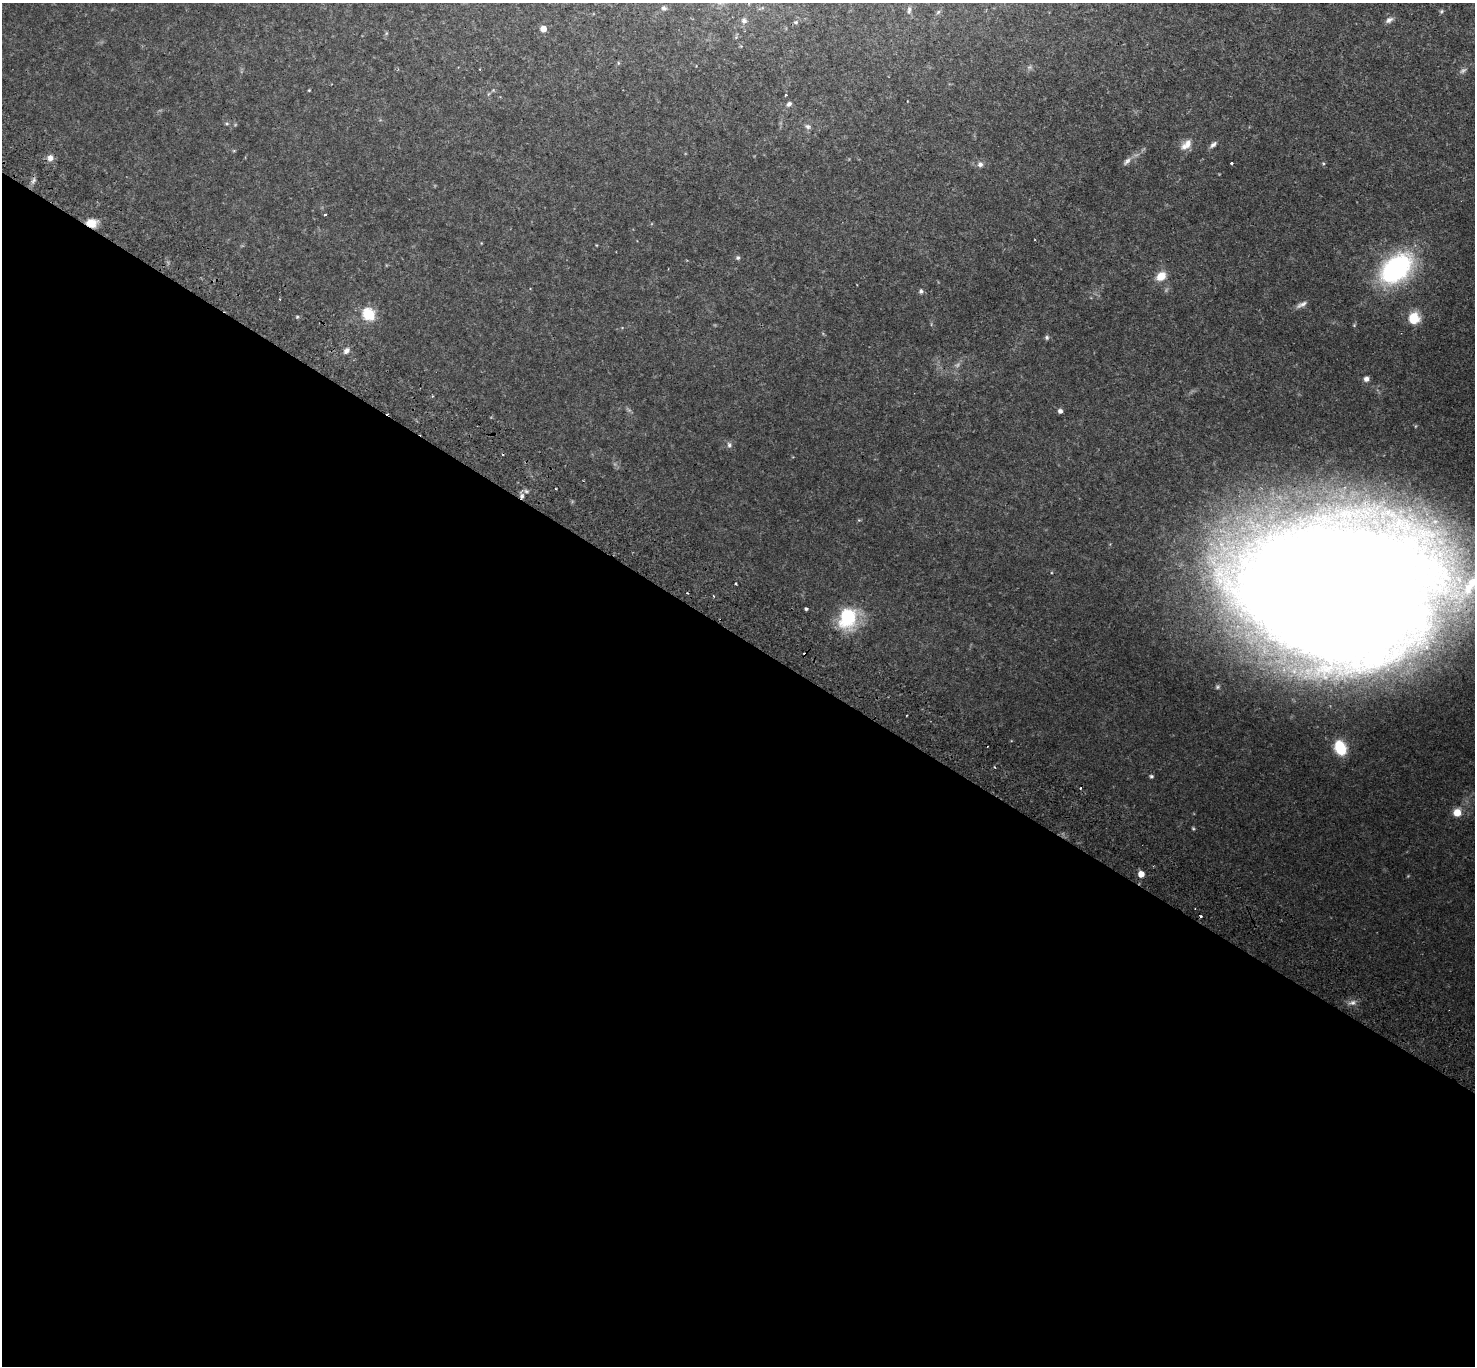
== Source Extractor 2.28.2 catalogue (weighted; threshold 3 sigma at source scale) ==
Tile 14 of 4 x 4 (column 2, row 4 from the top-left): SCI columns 1511-2983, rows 343-1706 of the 5967 x 5999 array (HDU 1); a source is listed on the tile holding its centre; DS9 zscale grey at full resolution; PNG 1477 x 1368 px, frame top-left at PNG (2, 3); no overlay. Shown black and unused: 54% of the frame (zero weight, under 2 of 3 exposures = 3% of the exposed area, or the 3 px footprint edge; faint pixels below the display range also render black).
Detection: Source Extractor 2.28.2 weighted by HDU 2 'WHT'; one run over the whole footprint, this tile lists its part. Background 0.0825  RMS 0.0069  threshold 0.0309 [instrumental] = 3 sigma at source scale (4.5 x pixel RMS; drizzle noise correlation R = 1.50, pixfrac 1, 0.05/0.05 arcsec/px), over >= 5 px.
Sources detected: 58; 3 too faint to see at this stretch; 3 cosmic-ray / hot-pixel residue — not listed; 1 inside a brighter listed object's ellipse — not listed separately; the other 51 listed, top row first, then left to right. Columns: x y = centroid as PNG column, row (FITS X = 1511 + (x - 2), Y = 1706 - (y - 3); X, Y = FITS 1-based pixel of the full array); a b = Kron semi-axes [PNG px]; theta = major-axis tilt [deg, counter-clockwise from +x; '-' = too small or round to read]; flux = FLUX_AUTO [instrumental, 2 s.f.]
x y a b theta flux
664 8 7 6 - 1.7
909 10 9 5 75 1.5
1441 11 6 5 - 0.97
938 12 7 4 45 0.99
1389 20 10 6 30 2.6
744 21 7 6 - 1.9
796 22 5 4 - 1
543 29 5 4 - 8.8
736 37 5 5 - 0.85
618 63 6 3 73 0.77
309 90 4 3 - 0.58
493 90 5 5 - 0.77
786 95 3 3 - 1.5
789 104 7 6 - 2.2
227 124 6 4 0 0.9
808 126 9 7 -21 2.1
1188 144 12 11 - 5.3
1213 144 10 5 43 2.2
50 158 7 7 - 3.9
1127 161 13 6 45 2.9
1231 163 3 3 - 1.6
980 164 7 7 - 2.6
33 181 9 4 55 2
325 215 3 2 - 0.81
91 223 11 9 -6 8.6
738 258 6 5 - 1.3
1396 269 29 18 42 130
1161 276 9 7 38 11
921 291 6 6 - 1.6
280 299 3 2 - 0.66
1302 304 16 6 26 3
369 314 6 6 - 72
1414 318 14 14 - 11
1354 325 4 4 - 0.67
1047 337 6 5 - 1.3
346 350 9 7 52 3
1366 379 6 5 - 3
1060 411 5 5 - 2.4
729 445 8 6 -85 1.9
522 496 9 5 89 2.6
859 520 5 4 - 0.71
735 583 3 2 - 0.79
1340 589 191 102 -3 2800
806 609 3 3 - 1.4
848 618 27 22 76 37
1340 748 13 9 -66 29
1151 776 5 4 - 1
1457 812 8 8 - 8.7
1193 828 5 4 - 0.75
1141 874 5 5 - 8.1
1352 1002 10 7 22 3.1
Overlapping masked pixels (flux is a lower limit): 3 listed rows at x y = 91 223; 522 496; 1340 589
Isophote crosses this tile's border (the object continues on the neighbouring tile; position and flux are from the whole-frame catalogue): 1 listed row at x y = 1340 589